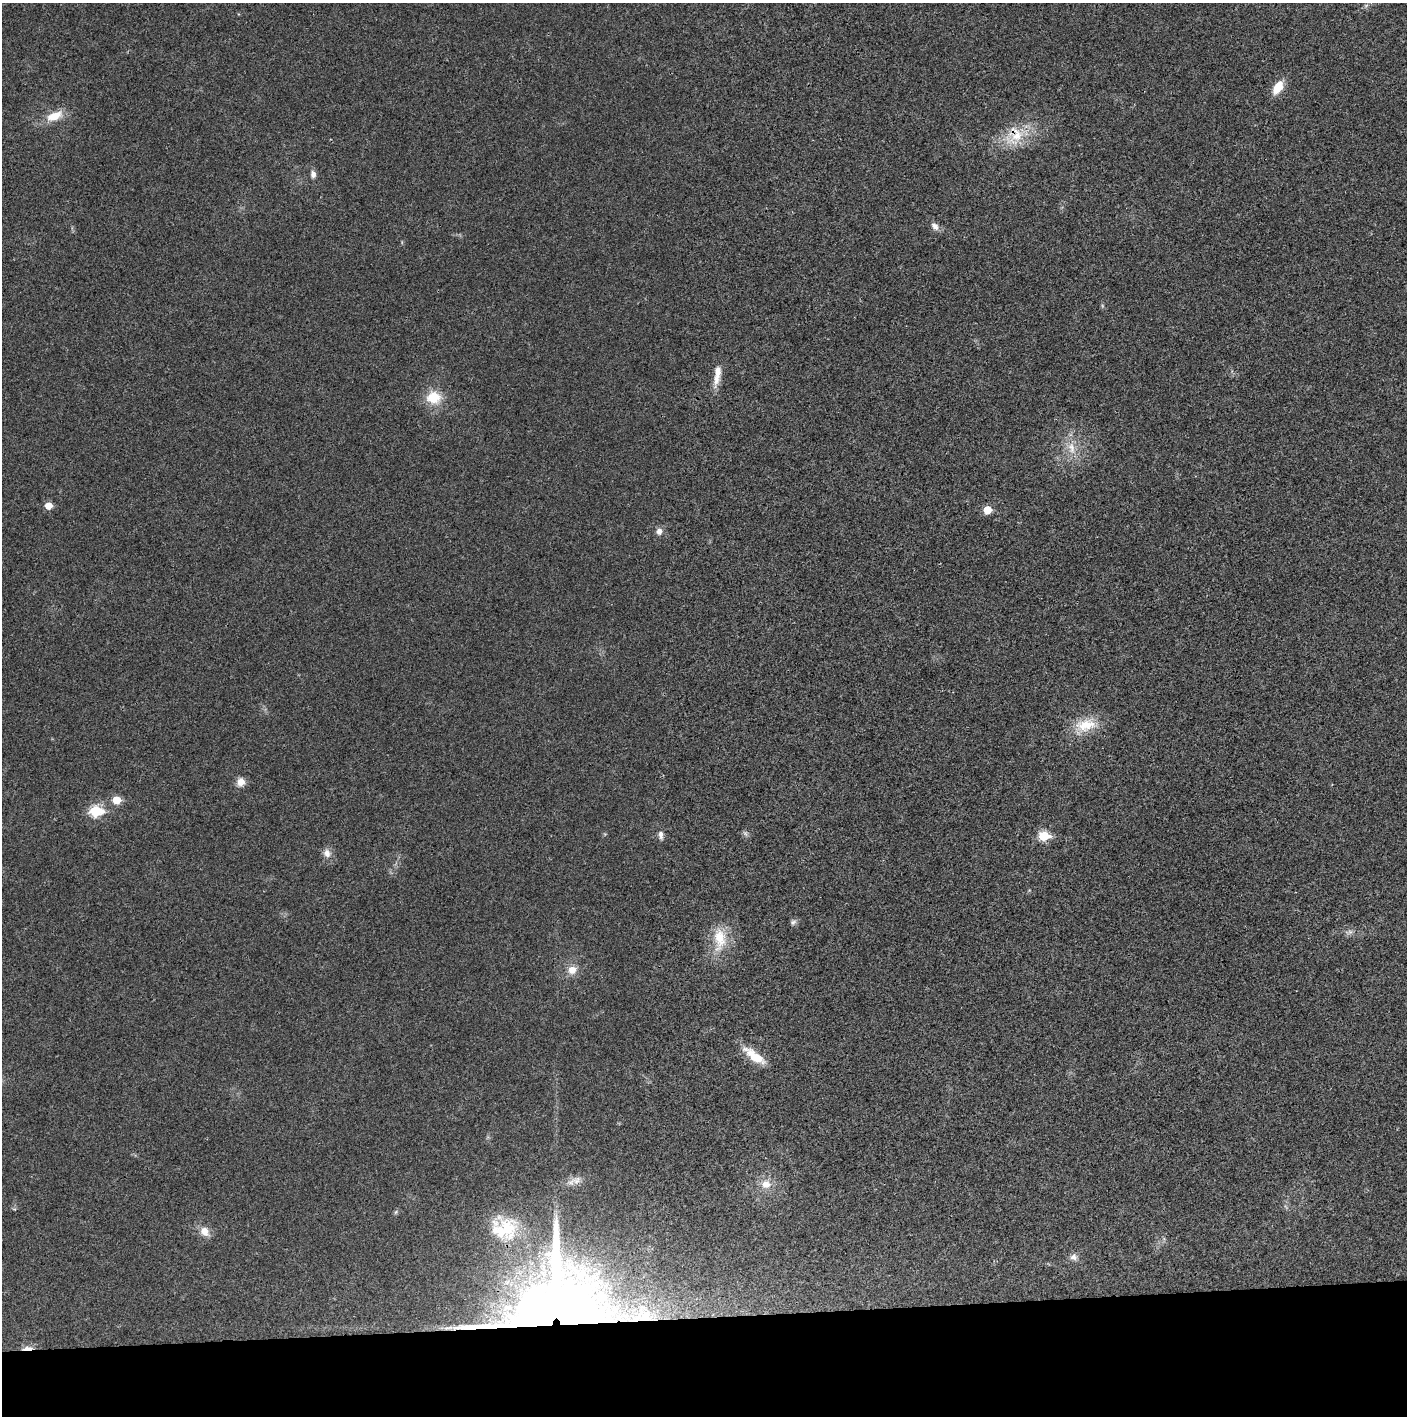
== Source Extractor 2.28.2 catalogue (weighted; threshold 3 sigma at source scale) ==
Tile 8 of 3 x 3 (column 2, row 3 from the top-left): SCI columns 1408-2812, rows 2-1415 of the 4218 x 4244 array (HDU 1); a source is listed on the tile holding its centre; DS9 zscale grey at full resolution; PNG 1409 x 1418 px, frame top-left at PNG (2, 3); no overlay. Shown black and unused: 7% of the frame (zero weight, under 3 of 4 exposures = <1% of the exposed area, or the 3 px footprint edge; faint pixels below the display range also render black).
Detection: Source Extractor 2.28.2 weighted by HDU 2 'WHT'; one run over the whole footprint, this tile lists its part. Background 0.0196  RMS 0.0051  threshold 0.0229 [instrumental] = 3 sigma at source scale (4.5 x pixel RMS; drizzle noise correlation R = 1.50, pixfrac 1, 0.05/0.05 arcsec/px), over >= 5 px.
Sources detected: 37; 1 too faint to see at this stretch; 1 inside a brighter object's white glare — not listed; the other 35 listed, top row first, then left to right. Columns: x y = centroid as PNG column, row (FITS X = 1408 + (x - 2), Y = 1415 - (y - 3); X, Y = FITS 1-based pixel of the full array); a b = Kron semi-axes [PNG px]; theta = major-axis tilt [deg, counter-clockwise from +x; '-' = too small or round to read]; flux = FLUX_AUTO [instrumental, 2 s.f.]
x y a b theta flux
1278 87 15 9 57 8.9
54 116 22 10 23 9.3
1015 135 30 25 63 18
313 174 8 6 -81 2.4
935 226 11 8 -44 3
717 375 30 8 81 6.9
433 398 17 15 -3 13
1071 448 18 10 -80 7.5
48 506 5 5 - 7.2
987 510 5 5 - 12
659 531 8 7 - 2.7
1085 725 32 17 10 14
241 782 10 9 - 4.4
116 800 6 5 - 12
96 811 7 6 - 37
661 835 11 6 -84 2.3
1044 836 6 5 - 25
327 853 12 10 -65 3.4
793 922 9 6 31 1.4
1349 932 11 5 20 1.8
719 939 36 17 -90 16
572 970 11 11 - 5.1
755 1056 30 10 -37 12
576 1180 14 11 13 4.1
766 1184 14 12 6 5.8
396 1212 6 4 71 0.76
504 1228 40 34 -10 31
205 1231 14 11 -53 5
1074 1257 10 9 - 2.6
593 1277 17 9 37 6.8
601 1296 16 11 -89 7.5
645 1318 14 6 -8 4.3
561 1320 55 36 -60 900
448 1328 16 3 9 2.1
27 1348 16 6 6 3.2
Overlapping masked pixels (flux is a lower limit): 5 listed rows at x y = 1015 135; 504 1228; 645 1318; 561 1320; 27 1348